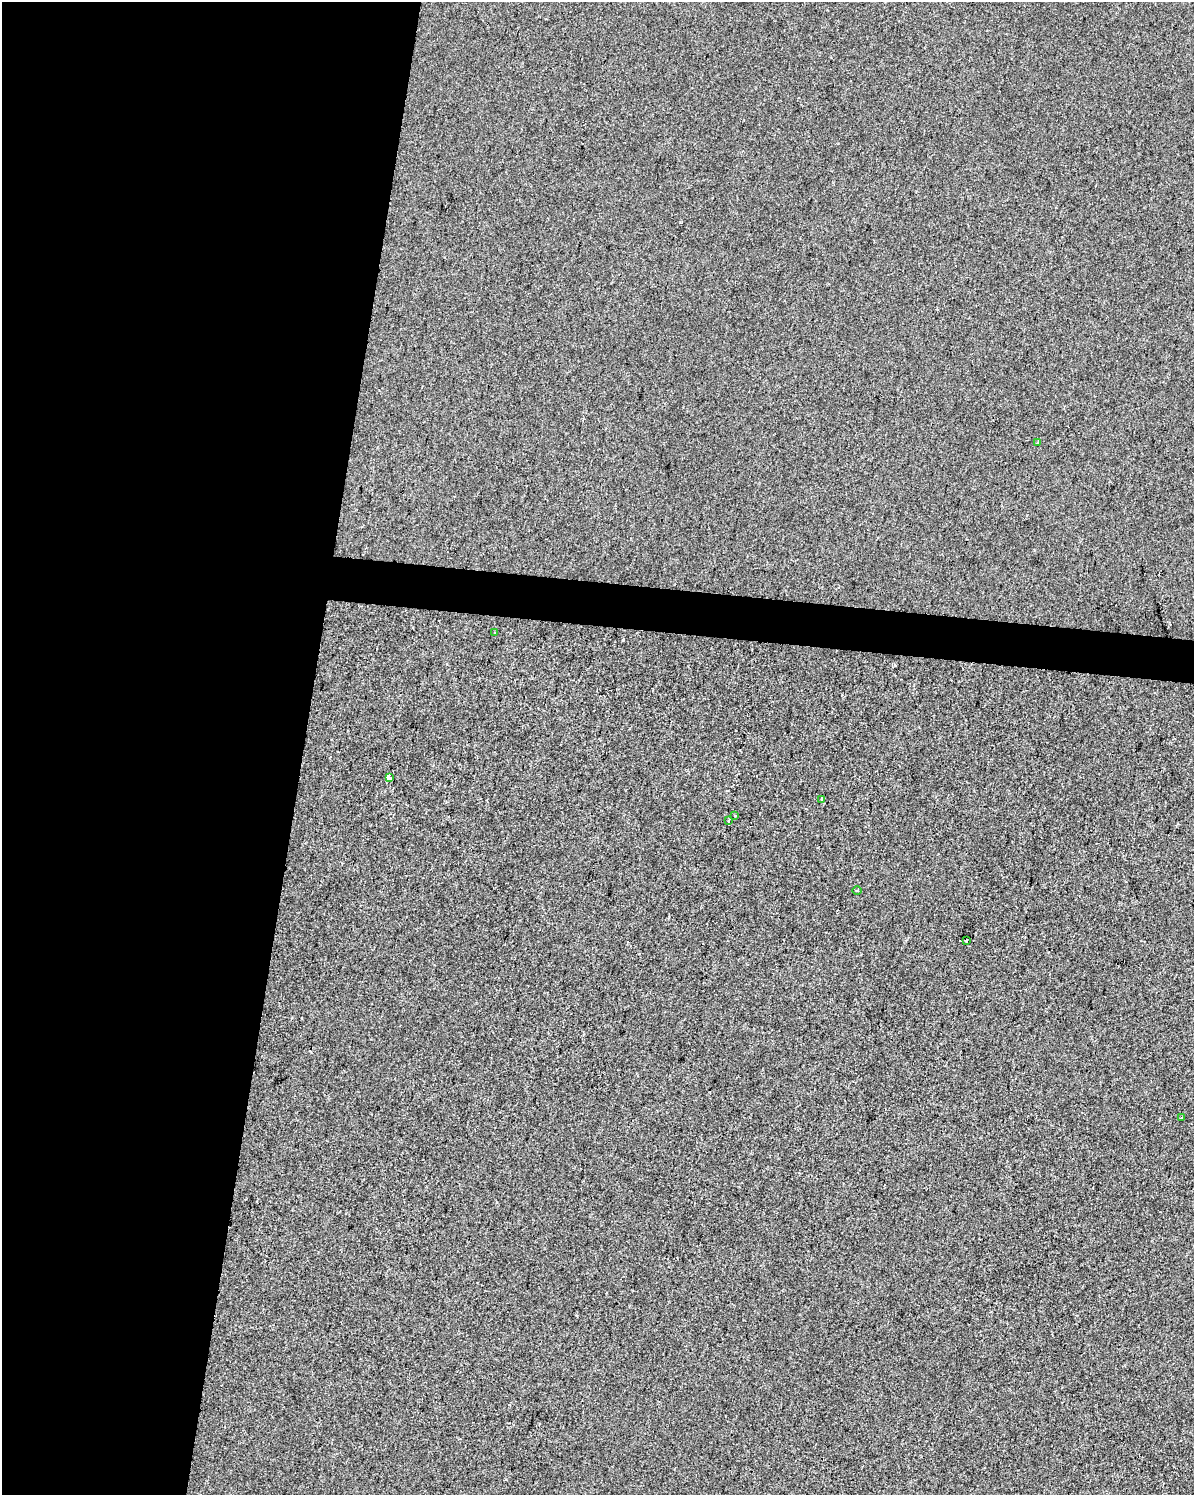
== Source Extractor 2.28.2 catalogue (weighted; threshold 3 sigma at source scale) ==
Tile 5 of 4 x 3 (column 1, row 2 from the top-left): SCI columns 8-1199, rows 1778-3270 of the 4773 x 4990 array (HDU 1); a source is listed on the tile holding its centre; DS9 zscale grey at full resolution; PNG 1196 x 1497 px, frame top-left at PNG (2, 2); each listed source drawn as its Kron ellipse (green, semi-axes under 4 px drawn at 4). Shown black and unused: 27% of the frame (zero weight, under 2 of 3 exposures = <1% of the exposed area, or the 3 px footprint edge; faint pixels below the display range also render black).
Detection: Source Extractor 2.28.2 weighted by HDU 2 'WHT'; one run over the whole footprint, this tile lists its part. Background -9.93e-05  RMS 0.0057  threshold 0.0255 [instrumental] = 3 sigma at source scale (4.5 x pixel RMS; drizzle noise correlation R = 1.50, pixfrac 1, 0.0396/0.0396 arcsec/px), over >= 5 px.
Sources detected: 11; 2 cosmic-ray / hot-pixel residue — neither listed nor drawn; the other 9 listed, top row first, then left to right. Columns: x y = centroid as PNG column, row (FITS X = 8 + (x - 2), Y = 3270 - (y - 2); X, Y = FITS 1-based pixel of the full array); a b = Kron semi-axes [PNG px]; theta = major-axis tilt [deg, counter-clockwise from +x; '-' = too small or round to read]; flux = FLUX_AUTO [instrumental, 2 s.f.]
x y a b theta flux
1038 443 3 3 - 0.51
495 633 3 3 - 1.3
389 778 4 3 - 48
822 799 3 2 - 1.8
734 815 3 3 - 0.73
729 820 3 3 - 4
857 890 4 3 - 0.59
966 940 3 3 - 5
1181 1118 3 2 - 0.7